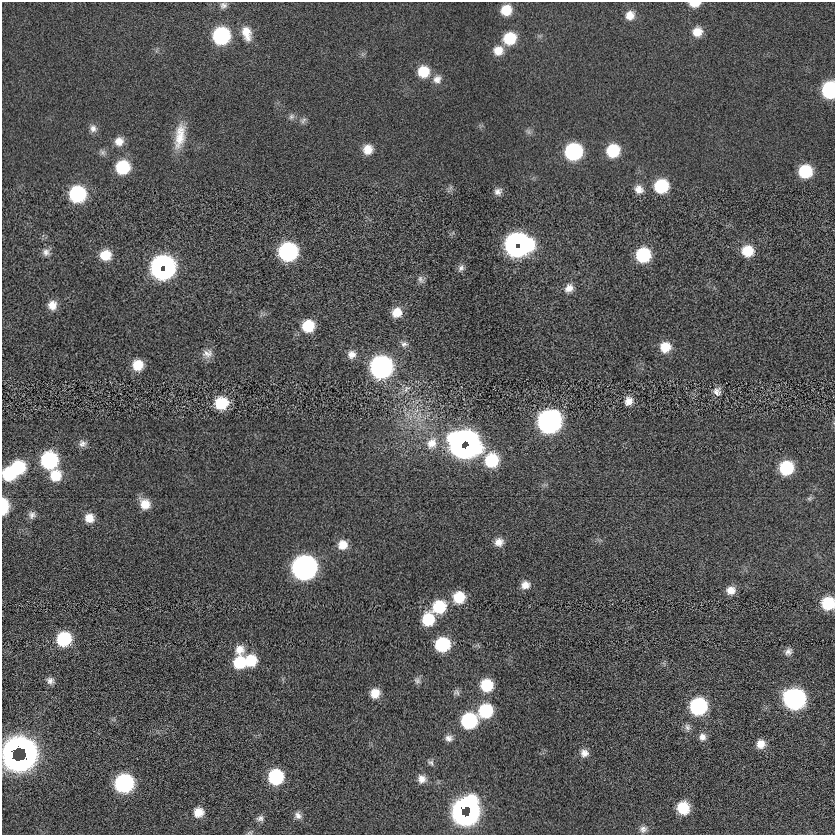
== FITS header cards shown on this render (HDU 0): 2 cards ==
NAXIS1  =                  833
NAXIS2  =                  833

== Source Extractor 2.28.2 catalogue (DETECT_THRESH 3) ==
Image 833 x 833 px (HDU 0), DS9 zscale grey, 1 PNG px = 1 image px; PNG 837 x 837 px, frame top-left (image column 1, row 833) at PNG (2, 2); no overlay
Background -0.0585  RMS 5.4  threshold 16.2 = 3 sigma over >= 5 px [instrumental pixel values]
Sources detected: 112; all 112 listed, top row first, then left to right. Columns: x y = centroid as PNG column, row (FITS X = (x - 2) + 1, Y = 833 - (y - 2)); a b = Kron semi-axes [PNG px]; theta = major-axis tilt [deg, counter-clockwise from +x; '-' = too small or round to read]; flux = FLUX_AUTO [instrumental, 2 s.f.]
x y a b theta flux
694 4 11 6 1 4300
223 5 9 8 - 1400
506 10 10 10 - 7000
630 15 12 11 - 3700
697 32 11 11 - 4600
246 33 18 11 -76 5500
221 36 12 11 - 46000
509 38 12 11 - 13000
498 51 12 11 - 4500
423 72 12 12 - 9000
437 79 12 11 - 2700
830 90 11 9 87 40000
291 117 9 7 45 1200
303 120 10 6 46 1100
93 129 10 9 - 1900
528 132 8 5 -45 890
180 136 34 12 80 8600
119 141 10 10 - 3400
368 149 11 10 - 4500
573 151 12 11 - 45000
613 151 12 11 - 14000
123 167 12 11 - 18000
805 171 11 11 - 15000
661 186 11 11 - 19000
639 189 11 10 - 3100
498 192 10 9 - 1900
77 194 11 11 - 40000
517 244 17 14 3 180000
748 251 12 11 - 8500
46 252 10 10 - 1900
288 252 12 11 - 66000
105 255 11 11 - 7200
643 255 11 11 - 22000
163 267 15 14 - 160000
461 268 11 7 63 1500
421 279 12 7 -62 1400
569 288 12 10 43 2800
52 305 11 10 - 3600
397 312 11 10 - 5000
308 326 11 11 - 12000
404 344 10 8 -17 1500
665 347 11 11 - 6600
207 354 14 11 11 2900
351 354 11 10 - 2700
138 365 10 10 - 7200
381 367 12 12 - 150000
406 389 12 8 51 2200
717 391 11 10 - 2200
628 401 12 10 64 3000
221 403 12 11 - 13000
549 421 13 13 - 160000
464 442 20 17 -2 240000
82 443 10 9 - 1800
432 443 17 14 59 6200
467 447 10 4 44 84000
49 460 12 12 - 37000
491 460 14 13 - 16000
18 467 12 12 - 17000
786 468 12 11 - 18000
9 474 11 11 - 18000
56 475 12 12 - 7900
809 498 8 5 20 740
145 504 13 11 -50 5200
4 506 13 7 89 13000
32 515 10 9 - 1600
89 518 11 10 - 4000
499 542 11 10 - 2900
343 545 11 11 - 4500
304 568 13 13 - 210000
525 585 11 9 19 3000
731 590 10 9 - 3300
459 597 12 11 - 9700
828 603 11 10 - 14000
439 607 14 12 35 15000
428 619 12 11 - 13000
64 639 11 11 - 23000
442 644 11 11 - 23000
239 650 13 11 81 4000
788 651 10 8 45 1700
251 660 11 11 - 10000
240 662 12 11 - 13000
417 680 10 8 -89 1400
50 681 9 8 - 1700
487 685 11 11 - 13000
456 692 9 8 - 1100
375 693 10 9 - 5000
794 699 13 12 - 110000
698 706 11 11 - 47000
486 711 12 11 - 21000
469 721 11 11 - 34000
687 727 10 8 -83 1400
702 737 10 9 - 2200
449 738 9 8 - 1800
761 744 10 10 - 3600
21 747 18 8 -12 57000
26 752 20 7 -78 51000
584 753 10 10 - 2400
11 754 22 9 89 48000
21 761 22 9 15 54000
431 762 9 6 -37 1000
276 777 11 10 - 29000
422 779 10 9 - 2600
124 783 12 11 - 68000
463 808 12 9 29 51000
683 808 11 10 - 12000
198 812 11 10 - 4600
470 812 24 10 76 67000
298 815 10 8 -51 1800
463 815 12 7 -9 45000
260 818 10 8 18 1400
643 829 10 9 - 1800
250 833 8 4 8 650
At the frame edge (FLAGS 8, measured only in part): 4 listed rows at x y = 694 4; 830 90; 4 506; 828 603